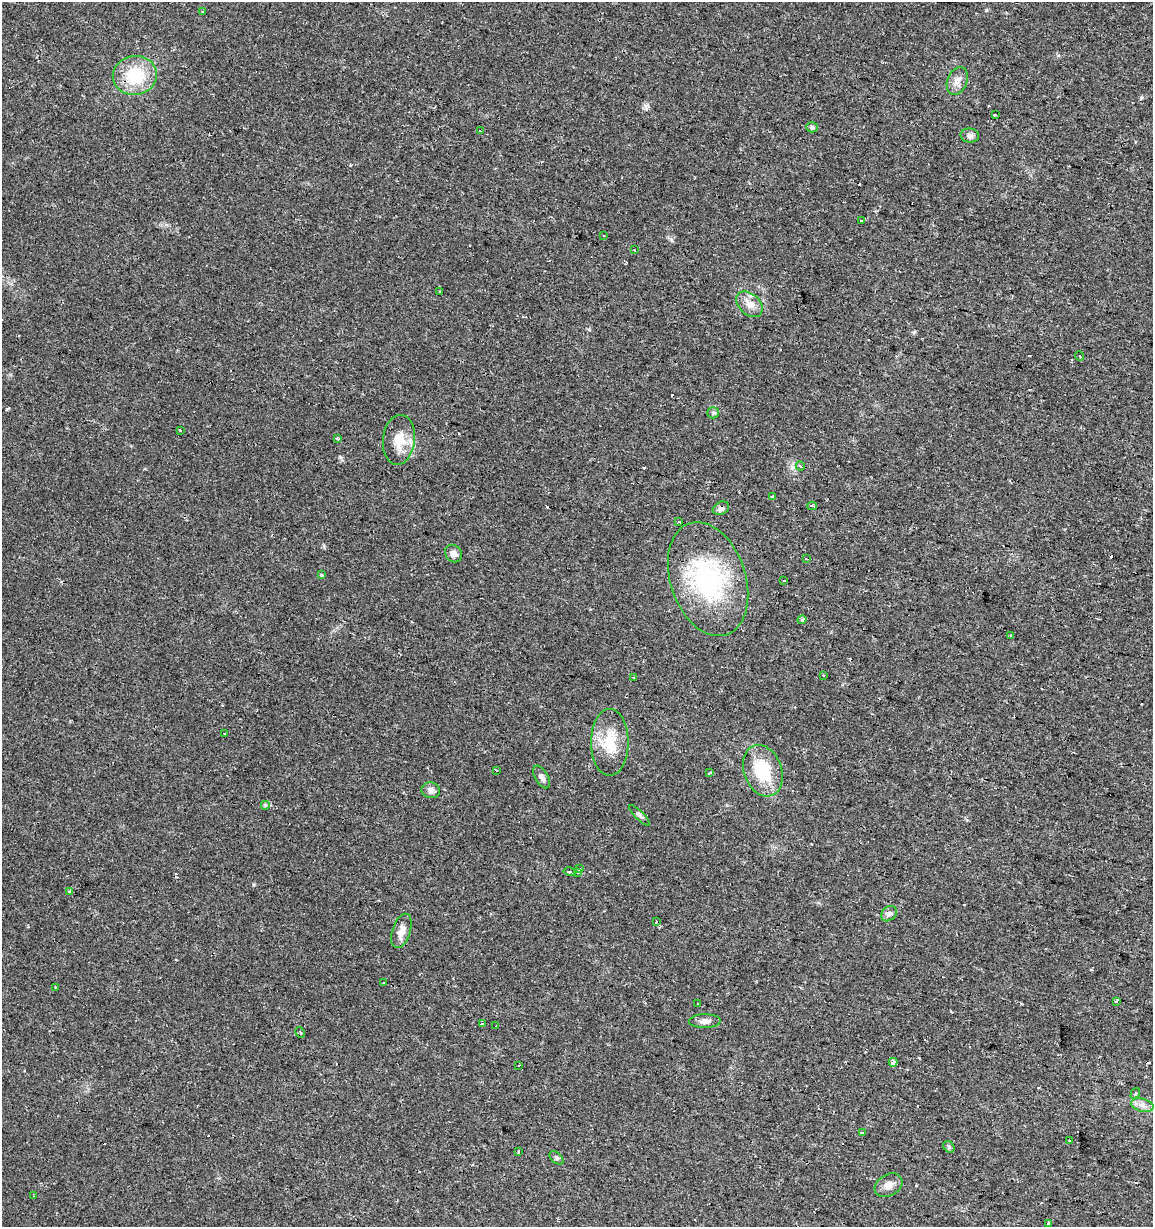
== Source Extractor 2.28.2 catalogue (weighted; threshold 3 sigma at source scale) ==
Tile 6 of 4 x 4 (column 2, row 2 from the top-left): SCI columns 1372-2522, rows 2453-3677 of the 5104 x 4901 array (HDU 1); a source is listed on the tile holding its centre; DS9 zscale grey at full resolution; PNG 1155 x 1229 px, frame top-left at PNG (2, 2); each listed source drawn as its Kron ellipse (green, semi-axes under 4 px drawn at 4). Shown black and unused: <1% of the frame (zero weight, under 2 of 3 exposures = <1% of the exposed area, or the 3 px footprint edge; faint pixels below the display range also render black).
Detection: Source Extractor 2.28.2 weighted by HDU 2 'WHT'; one run over the whole footprint, this tile lists its part. Background 0.0295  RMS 0.0034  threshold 0.0154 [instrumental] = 3 sigma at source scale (4.5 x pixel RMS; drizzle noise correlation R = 1.50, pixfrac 1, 0.0396/0.0396 arcsec/px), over >= 5 px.
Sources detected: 91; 24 cosmic-ray / hot-pixel residue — neither listed nor drawn; the other 67 listed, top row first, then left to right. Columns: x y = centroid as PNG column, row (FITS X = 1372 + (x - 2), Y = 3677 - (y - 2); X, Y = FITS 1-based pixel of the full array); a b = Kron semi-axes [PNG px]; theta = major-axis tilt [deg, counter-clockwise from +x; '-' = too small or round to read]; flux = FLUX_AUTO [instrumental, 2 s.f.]
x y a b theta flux
202 11 3 3 - 1.4
135 75 22 19 7 15
957 81 14 10 68 2.6
995 115 3 2 - 0.26
812 127 6 5 - 0.8
480 131 3 2 - 0.36
970 135 9 7 -5 1.2
861 221 4 3 - 1.2
603 236 3 2 - 0.56
634 250 3 2 - 0.32
439 292 3 3 - 0.75
749 304 15 10 -43 3.5
1080 356 5 3 - 0.9
713 413 6 5 - 0.62
180 430 3 2 - 1.2
337 439 3 3 - 0.83
399 440 25 16 83 6.6
800 466 4 4 - 0.66
772 497 4 3 - 2.6
812 506 4 3 - 0.7
721 508 8 6 26 1.2
678 521 4 3 - 0.45
453 554 9 8 - 1.9
806 559 3 2 - 0.44
321 575 3 3 - 2.1
708 579 59 37 -72 44
784 581 3 2 - 0.52
802 620 4 4 - 1.2
1011 636 3 3 - 0.8
823 675 3 2 - 0.49
633 677 3 2 - 0.55
224 733 3 3 - 1.1
610 742 33 19 -90 11
496 771 3 3 - 0.92
763 771 26 19 -70 16
710 773 3 3 - 8.1
542 777 12 6 -60 1.5
431 790 9 8 - 1.5
265 805 5 5 - 0.47
639 815 14 4 -45 0.91
579 868 3 3 - 2.5
570 871 6 3 -11 4.7
577 872 4 3 - 2.4
70 892 4 3 - 1.1
889 914 8 6 42 1.4
656 921 3 3 - 1.9
401 931 18 9 71 3
383 982 3 2 - 0.41
55 987 2 2 - 0.26
1116 1001 4 3 - 1.4
698 1003 3 2 - 0.45
705 1021 16 7 1 1.8
482 1023 4 3 - 3.2
496 1026 3 2 - 0.41
300 1032 6 3 -63 0.45
893 1062 4 4 - 6.1
519 1065 3 3 - 0.49
1135 1093 6 4 53 0.72
1142 1105 11 6 -15 2
862 1132 4 3 - 3.2
1070 1140 3 2 - 0.39
949 1147 6 5 - 0.58
518 1152 3 3 - 1.3
556 1158 8 5 -44 0.69
888 1185 15 10 31 2.5
34 1196 3 2 - 0.31
1048 1224 3 3 - 2.8
Overlapping masked pixels (flux is a lower limit): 1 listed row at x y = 721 508
Unlisted compact peaks at least as high as the median listed source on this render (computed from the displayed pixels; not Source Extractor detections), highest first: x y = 986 10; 1141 98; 646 109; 324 546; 671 239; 340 457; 253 885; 914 332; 792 467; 1058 55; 967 820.